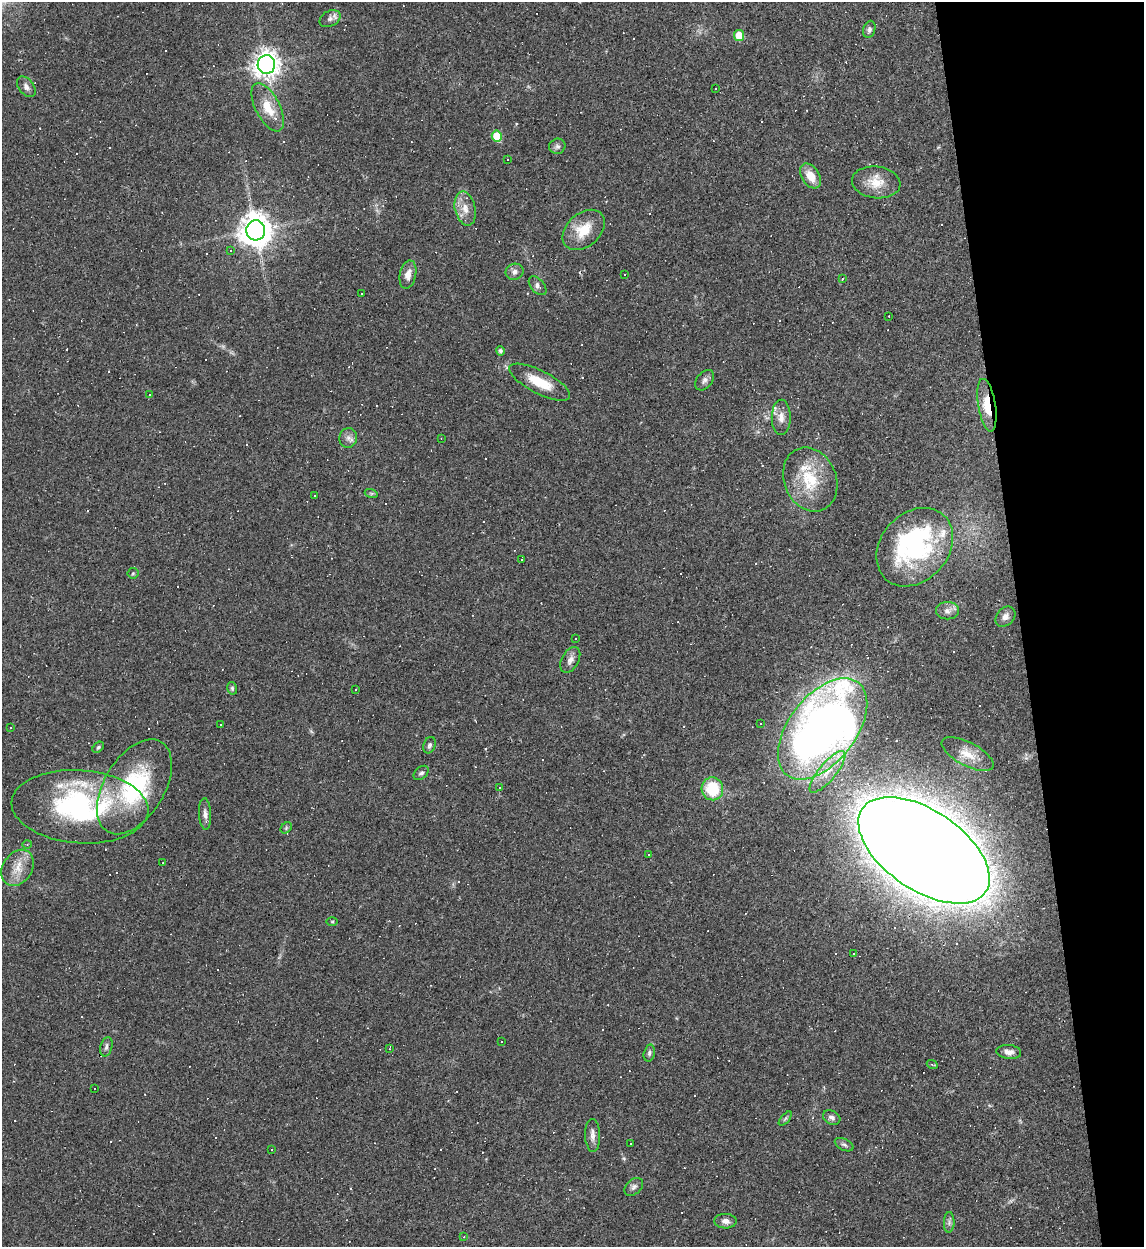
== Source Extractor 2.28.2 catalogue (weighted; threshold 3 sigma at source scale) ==
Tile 12 of 4 x 4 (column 4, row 3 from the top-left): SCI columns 3566-4707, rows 1246-2490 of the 4959 x 4984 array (HDU 1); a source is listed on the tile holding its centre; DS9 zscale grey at full resolution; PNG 1146 x 1249 px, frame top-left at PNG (2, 2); each listed source drawn as its Kron ellipse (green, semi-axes under 4 px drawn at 4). Shown black and unused: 11% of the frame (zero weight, under 2 of 3 exposures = <1% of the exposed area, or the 3 px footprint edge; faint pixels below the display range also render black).
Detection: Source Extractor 2.28.2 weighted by HDU 2 'WHT'; one run over the whole footprint, this tile lists its part. Background 0.0561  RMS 0.0052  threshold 0.0234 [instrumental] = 3 sigma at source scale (4.5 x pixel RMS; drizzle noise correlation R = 1.50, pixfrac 1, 0.05/0.05 arcsec/px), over >= 5 px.
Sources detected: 172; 2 inside a brighter object's white glare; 83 cosmic-ray / hot-pixel residue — neither listed nor drawn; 5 inside a brighter listed object's ellipse — not listed separately; the other 82 listed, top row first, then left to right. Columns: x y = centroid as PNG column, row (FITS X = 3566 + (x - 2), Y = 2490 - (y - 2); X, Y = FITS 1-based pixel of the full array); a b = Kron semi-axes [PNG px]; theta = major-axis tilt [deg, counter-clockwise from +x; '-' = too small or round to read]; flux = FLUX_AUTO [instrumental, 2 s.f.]
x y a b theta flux
330 19 11 7 28 2.2
869 29 9 6 74 1.5
739 35 5 5 - 14
266 65 9 9 - 480
26 87 12 7 -52 2.3
716 88 3 3 - 0.69
268 107 26 12 -62 12
497 136 5 5 - 14
557 146 8 7 - 1.5
507 159 3 2 - 0.47
811 176 13 8 -58 7.6
876 182 24 16 -7 10
465 209 17 10 -77 5.7
256 230 10 9 - 890
584 230 24 16 41 13
230 251 3 3 - 1.3
515 272 9 8 - 2.4
408 274 14 8 78 3.8
625 274 2 2 - 0.4
842 279 2 2 - 0.52
538 286 11 6 -50 2.1
361 294 3 2 - 0.46
889 316 2 2 - 0.26
500 351 5 4 - 1.2
705 380 12 7 49 2
540 382 34 11 -27 14
149 395 3 2 - 0.59
987 405 27 8 -81 11
781 417 18 9 89 4.4
348 438 10 9 - 2.5
441 438 3 2 - 0.31
810 479 33 26 -67 23
371 493 6 4 -18 0.84
315 496 3 2 - 0.89
915 547 43 34 48 65
521 559 3 3 - 7.7
133 573 5 5 - 0.78
947 611 11 8 -1 2.8
1005 617 11 8 47 2.6
576 639 3 3 - 0.81
570 660 14 8 61 2.9
232 688 6 5 - 1
356 689 3 2 - 0.3
761 724 3 3 - 0.88
220 725 3 3 - 1.1
10 728 3 2 - 0.53
823 729 58 33 52 430
429 745 8 6 71 1.4
98 747 7 4 39 0.77
968 754 29 12 -28 8.9
827 772 26 8 50 9
421 773 8 5 41 1.4
134 787 52 30 59 56
499 787 3 2 - 0.55
712 789 11 11 - 20
80 807 69 36 -4 95
205 814 16 6 -87 2.5
286 828 6 5 - 0.76
27 844 4 4 - 0.56
924 850 74 40 -34 3300
649 855 3 3 - 0.87
163 863 3 2 - 0.33
18 868 19 14 55 8.2
332 922 6 4 0 0.56
853 954 3 3 - 1.7
502 1042 3 2 - 0.6
106 1047 10 6 76 1.8
390 1048 4 2 - 0.38
1009 1052 12 7 -5 2.9
649 1053 8 5 76 1.3
932 1064 5 3 - 0.48
94 1088 2 2 - 0.34
832 1117 9 7 -28 1.9
785 1119 8 4 48 0.88
593 1136 16 7 -88 3.1
630 1144 3 3 - 1.9
844 1145 10 5 -26 1.3
271 1150 3 3 - 0.44
634 1187 11 7 41 1.8
725 1221 11 7 -1 2.4
949 1222 10 5 88 1.5
464 1237 3 2 - 0.4
Overlapping masked pixels (flux is a lower limit): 2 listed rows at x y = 987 405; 924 850